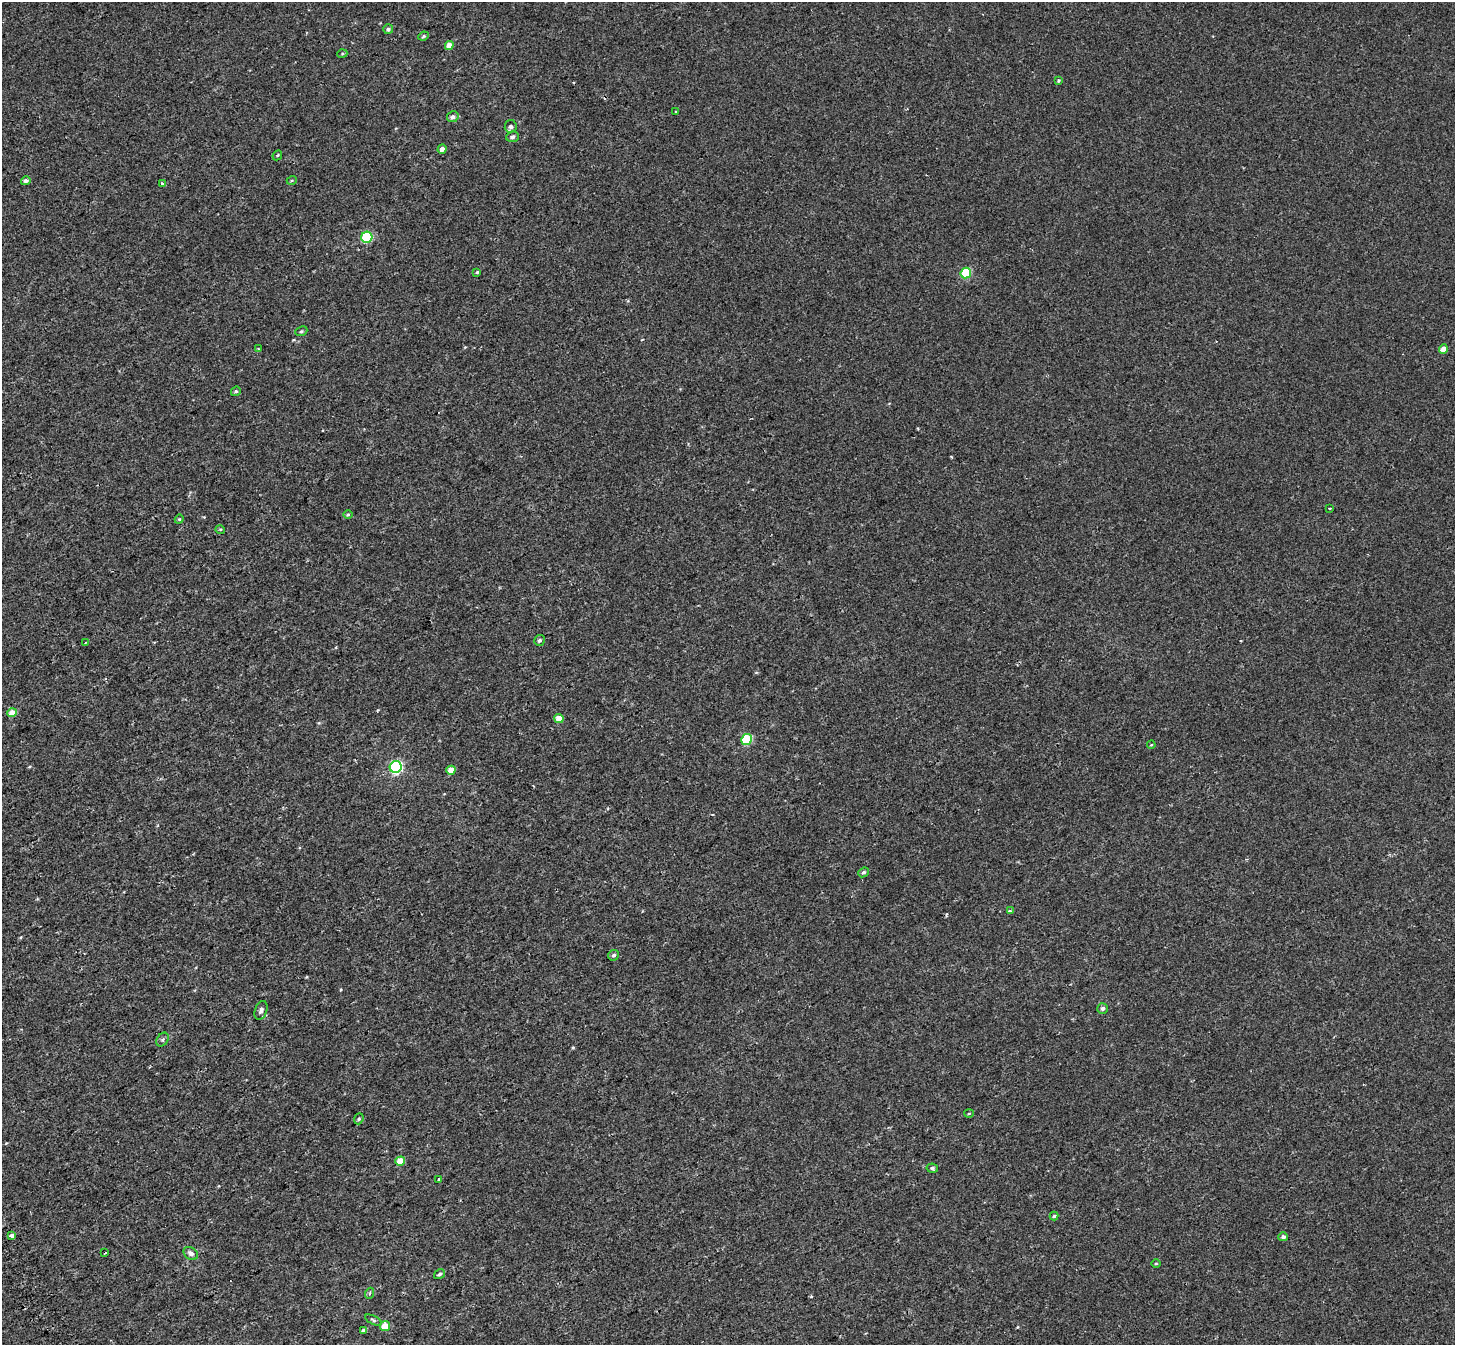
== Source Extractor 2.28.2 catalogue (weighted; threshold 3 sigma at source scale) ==
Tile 7 of 4 x 4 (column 3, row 2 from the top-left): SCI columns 3000-4452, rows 2948-4290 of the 5984 x 5853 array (HDU 1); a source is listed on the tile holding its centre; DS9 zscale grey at full resolution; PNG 1457 x 1347 px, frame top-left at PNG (2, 2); each listed source drawn as its Kron ellipse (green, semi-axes under 4 px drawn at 4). Shown black and unused: <1% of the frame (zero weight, under 2 of 3 exposures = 5% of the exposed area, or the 3 px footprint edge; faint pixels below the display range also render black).
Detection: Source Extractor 2.28.2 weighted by HDU 2 'WHT'; one run over the whole footprint, this tile lists its part. Background 0.00134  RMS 0.0026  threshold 0.0118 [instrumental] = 3 sigma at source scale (4.5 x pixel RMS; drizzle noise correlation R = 1.50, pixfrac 1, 0.0396/0.0396 arcsec/px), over >= 5 px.
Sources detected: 58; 3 cosmic-ray / hot-pixel residue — neither listed nor drawn; the other 55 listed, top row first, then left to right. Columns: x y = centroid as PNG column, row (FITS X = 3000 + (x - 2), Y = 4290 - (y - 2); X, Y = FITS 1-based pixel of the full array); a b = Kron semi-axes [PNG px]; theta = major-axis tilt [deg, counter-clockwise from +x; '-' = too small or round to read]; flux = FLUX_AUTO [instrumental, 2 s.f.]
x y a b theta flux
388 29 5 5 - 0.59
423 36 5 4 - 0.31
449 45 4 4 - 2.2
342 54 5 3 - 0.22
1059 81 4 4 - 0.31
676 111 3 2 - 0.26
453 117 6 5 - 0.78
511 126 6 6 - 0.69
512 137 6 5 - 0.57
442 149 5 4 - 1.2
277 155 5 3 - 0.26
292 180 5 3 - 0.25
26 181 5 4 - 0.72
163 184 4 3 - 0.6
367 237 5 5 - 16
477 272 4 4 - 0.33
966 273 5 5 - 10
301 331 6 4 22 0.35
258 349 3 2 - 0.34
1443 349 5 4 - 2
236 391 5 4 - 0.37
1330 508 3 2 - 0.3
348 515 5 3 - 0.23
179 519 4 4 - 0.26
220 529 5 3 - 0.22
539 640 5 5 - 0.53
86 642 3 2 - 0.19
12 713 5 4 - 2.7
559 718 4 4 - 2.6
747 739 5 5 - 13
1151 745 4 3 - 0.19
396 767 6 6 - 33
451 770 4 4 - 2.9
863 872 5 4 - 0.49
1010 911 3 3 - 1.4
614 955 5 5 - 0.57
1103 1009 5 5 - 0.75
261 1010 10 6 70 0.8
163 1040 7 5 56 0.47
969 1113 5 3 - 0.21
359 1119 6 4 67 0.33
400 1161 5 4 - 4.4
932 1168 6 4 -8 0.44
439 1179 3 3 - 0.46
1054 1216 4 4 - 0.34
12 1235 4 3 - 1.8
1283 1237 5 4 - 0.66
105 1253 3 3 - 0.64
191 1253 8 6 -33 0.89
1156 1264 4 3 - 0.22
440 1274 6 4 32 0.47
370 1293 6 3 71 0.27
373 1320 9 4 -26 0.44
385 1326 5 5 - 2.8
364 1330 4 3 - 0.68